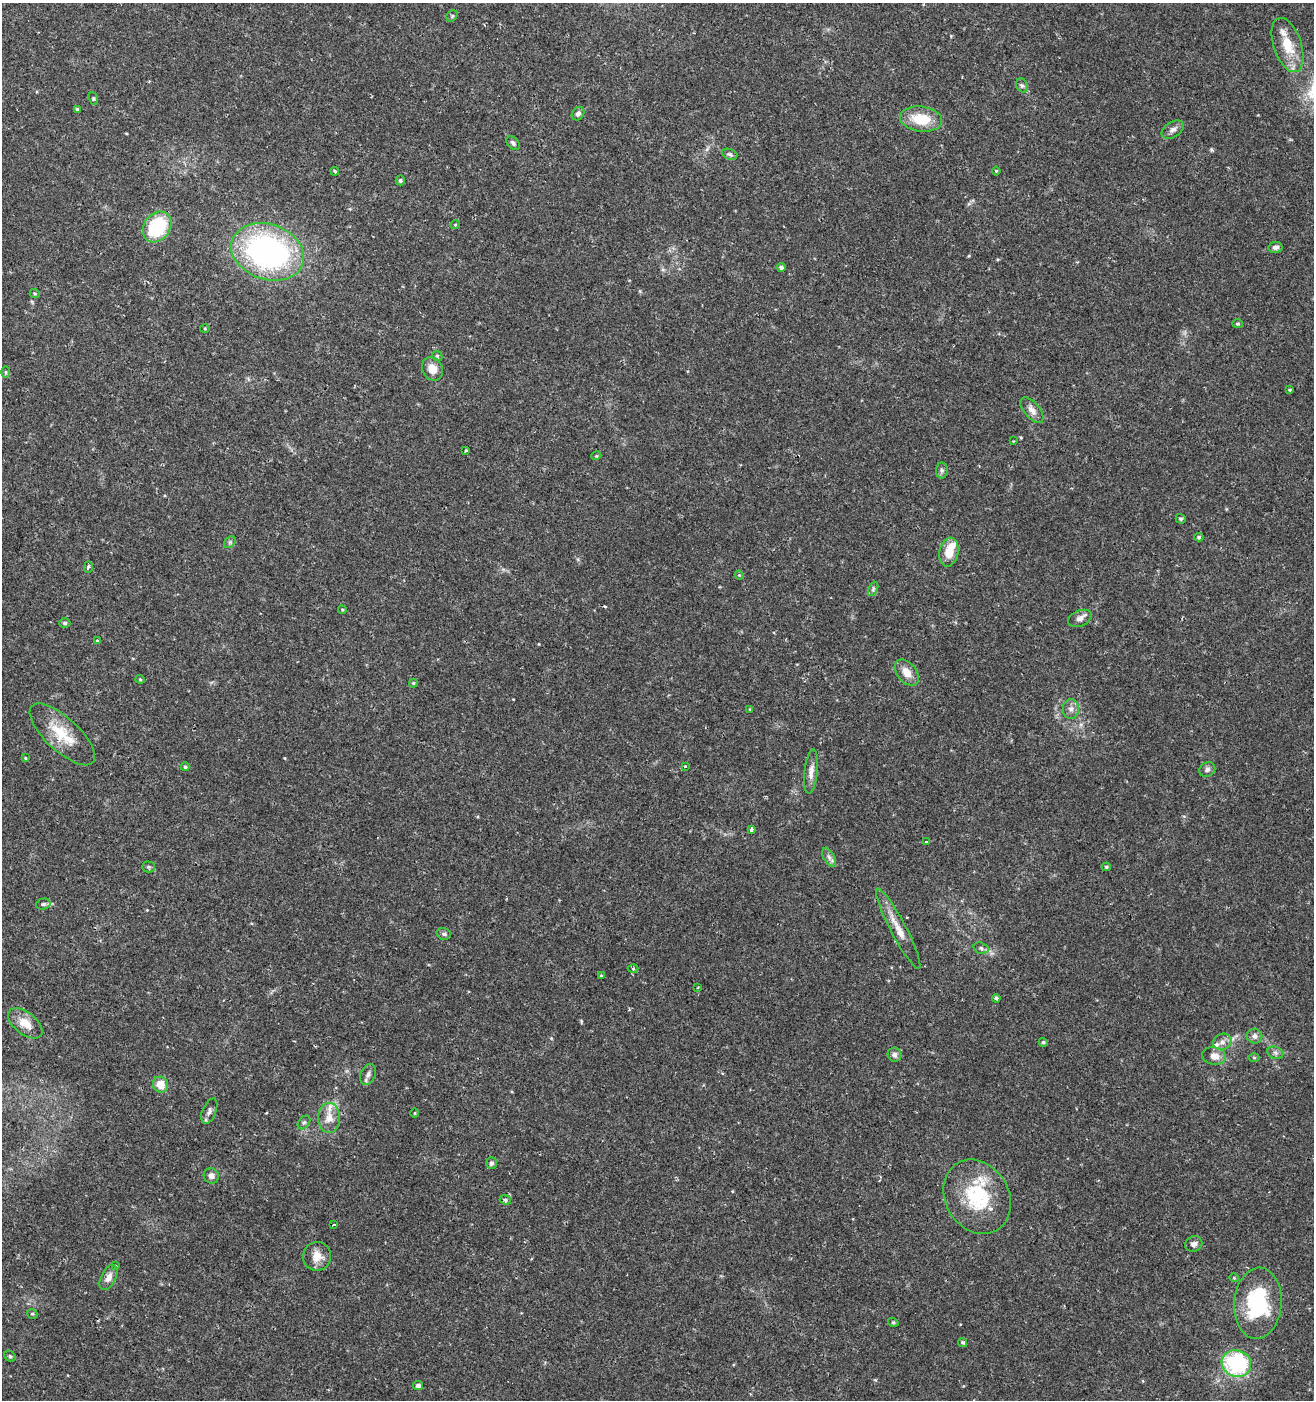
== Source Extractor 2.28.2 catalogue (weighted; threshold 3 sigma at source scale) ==
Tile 11 of 4 x 4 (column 3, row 3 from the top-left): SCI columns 2903-4214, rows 1404-2801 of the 5735 x 5611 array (HDU 1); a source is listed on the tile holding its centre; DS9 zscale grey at full resolution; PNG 1316 x 1402 px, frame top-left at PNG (2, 3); each listed source drawn as its Kron ellipse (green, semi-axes under 4 px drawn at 4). Shown black and unused: <1% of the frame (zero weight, under 2 of 3 exposures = <1% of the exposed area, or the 3 px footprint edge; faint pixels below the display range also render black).
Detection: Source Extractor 2.28.2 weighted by HDU 2 'WHT'; one run over the whole footprint, this tile lists its part. Background 0.0352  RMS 0.0032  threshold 0.0142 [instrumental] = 3 sigma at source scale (4.5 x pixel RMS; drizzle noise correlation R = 1.50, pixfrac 1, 0.0396/0.0396 arcsec/px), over >= 5 px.
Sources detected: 102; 1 cosmic-ray / hot-pixel residue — neither listed nor drawn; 5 inside a brighter listed object's ellipse — not listed separately; the other 96 listed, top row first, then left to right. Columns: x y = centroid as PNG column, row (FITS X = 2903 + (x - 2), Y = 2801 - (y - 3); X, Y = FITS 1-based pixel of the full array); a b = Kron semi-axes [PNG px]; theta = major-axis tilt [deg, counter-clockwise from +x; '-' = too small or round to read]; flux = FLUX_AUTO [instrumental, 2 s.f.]
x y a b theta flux
452 16 6 5 - 0.46
1288 45 28 14 -71 8.4
1022 85 7 5 -67 0.73
93 99 7 4 -72 0.41
77 109 4 4 - 0.43
578 114 7 5 55 1.1
921 119 21 12 -7 9.3
1173 130 12 7 32 1.5
513 143 8 5 -46 0.76
730 154 8 5 -20 0.73
335 171 4 3 - 0.38
996 171 4 4 - 0.27
400 180 5 4 - 0.61
455 225 5 3 - 0.27
157 227 16 13 54 21
1275 247 7 5 10 1.1
268 252 37 27 -19 84
781 267 4 4 - 0.97
35 294 5 3 - 0.32
1238 324 5 4 - 0.37
205 329 5 3 - 0.28
437 356 5 4 - 0.48
432 369 12 10 -59 3.5
6 372 6 4 -89 0.43
1290 390 4 3 - 0.3
1032 410 15 7 -50 2.1
1013 441 2 2 - 0.3
465 450 3 2 - 0.36
596 456 5 3 - 0.28
942 470 8 6 -88 0.72
1181 519 5 4 - 0.56
1199 537 4 4 - 0.44
230 542 6 5 - 0.58
949 552 14 9 78 6
88 567 6 4 89 1
739 575 4 3 - 0.3
873 589 7 4 66 0.59
342 610 4 4 - 0.31
1080 618 12 8 23 1.7
65 623 6 4 0 0.55
97 641 3 3 - 0.43
907 673 15 9 -52 3.6
140 679 4 4 - 0.32
413 683 4 4 - 0.33
750 709 4 3 - 0.27
1071 709 10 8 -89 1.6
62 734 42 16 -43 10
25 758 4 4 - 0.26
685 766 4 3 - 0.37
185 767 4 4 - 0.53
1207 769 8 7 - 0.96
811 772 22 6 84 2.3
751 829 4 3 - 1.6
926 842 3 3 - 0.77
829 857 10 5 -63 1.1
149 867 6 5 - 0.55
1106 867 4 4 - 0.41
43 904 7 5 15 0.69
898 929 45 8 -62 5.1
444 934 7 5 -15 0.78
981 948 8 5 -17 0.76
633 969 5 3 - 0.37
601 975 3 3 - 0.51
698 988 4 3 - 0.35
996 998 4 4 - 0.57
25 1023 20 11 -37 5
1255 1036 8 7 - 1.3
1043 1042 5 4 - 0.52
1222 1042 9 8 - 1.7
1275 1053 8 6 -21 0.87
894 1055 7 6 - 1.2
1214 1056 12 8 -9 2.5
1254 1058 5 3 - 0.31
368 1075 11 7 67 1.4
160 1085 8 7 - 4.1
209 1111 13 6 68 1.4
415 1113 5 3 - 0.27
329 1118 15 11 89 3.7
304 1122 8 5 52 0.69
491 1163 6 5 - 0.93
211 1176 8 7 - 1.5
977 1197 39 31 -60 22
505 1200 6 4 -22 0.48
334 1225 3 3 - 0.87
1194 1244 9 7 24 1.4
317 1256 14 14 - 3.6
116 1265 3 2 - 0.37
108 1277 13 7 63 2.2
1234 1278 4 4 - 0.34
1258 1303 36 23 86 28
32 1314 5 4 - 0.44
893 1322 5 4 - 0.39
963 1342 5 4 - 0.51
10 1356 6 5 - 0.53
1236 1363 15 13 -19 31
418 1386 5 4 - 1.2